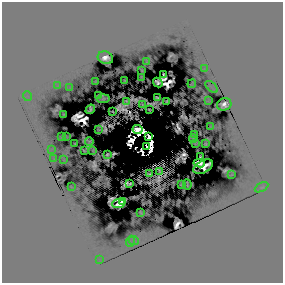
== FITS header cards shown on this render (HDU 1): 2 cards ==
NAXIS1  =                  281 /
NAXIS2  =                  281 /

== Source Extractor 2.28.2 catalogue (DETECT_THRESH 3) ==
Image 281 x 281 px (HDU 1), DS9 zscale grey, 1 PNG px = 1 image px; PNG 285 x 285 px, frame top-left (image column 1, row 281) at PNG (2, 2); each listed source drawn as its Kron ellipse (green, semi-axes under 4 px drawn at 4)
Background 0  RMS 0.68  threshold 2.04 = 3 sigma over >= 5 px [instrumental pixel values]
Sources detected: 118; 56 with non-positive FLUX_AUTO (blend fragments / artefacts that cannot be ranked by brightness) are neither listed nor drawn; the other 62 listed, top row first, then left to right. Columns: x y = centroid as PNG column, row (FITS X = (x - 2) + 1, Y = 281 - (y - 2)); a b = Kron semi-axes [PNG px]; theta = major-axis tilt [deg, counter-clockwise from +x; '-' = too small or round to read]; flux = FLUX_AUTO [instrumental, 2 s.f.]
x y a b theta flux
105 58 8 6 -20 1700
147 61 3 2 - 25
204 69 3 2 - 37
142 70 3 2 - 75
163 75 4 2 - 66
141 77 3 2 - 50
125 81 2 2 - 82
96 82 3 2 - 92
158 83 5 3 - 53
192 84 4 2 - 54
58 85 4 3 - 67
212 87 7 2 -44 42
70 88 3 2 - 35
98 95 4 2 - 79
27 96 5 3 - 36
157 98 4 3 - 200
103 99 6 3 4 54
126 101 3 2 - 10
167 101 2 2 - 120
208 101 3 2 - 18
143 104 3 2 - 90
224 104 7 6 - 770
90 109 5 2 - 110
149 109 3 2 - 160
113 112 3 2 - 89
63 114 2 2 - 85
211 127 3 2 - 48
99 130 3 2 - 55
137 130 5 3 - 700
195 135 4 2 - 64
61 137 3 2 - 58
66 137 4 2 - 48
149 137 3 3 - 1600
193 139 4 2 - 58
89 141 4 3 - 36
195 143 3 2 - 59
75 144 3 2 - 80
205 144 3 2 - 78
147 147 3 2 - 3000
52 149 4 2 - 50
84 150 3 2 - 100
93 150 3 2 - 80
107 154 3 3 - 18
200 157 3 2 - 160
54 159 3 2 - 45
64 160 3 2 - 40
199 163 6 4 -7 340
203 167 10 6 27 1100
159 171 4 2 - 64
149 174 3 2 - 87
231 175 4 2 - 34
130 184 2 2 - 230
181 184 3 2 - 15
187 184 5 2 - 5.7
71 187 3 2 - 31
262 187 7 4 29 89
122 201 3 2 - 930
119 204 6 4 5 1500
141 213 4 2 - 64
130 241 6 3 68 67
134 241 5 2 - 26
100 260 3 2 - 35
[56 non-positive-flux detections neither listed nor drawn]